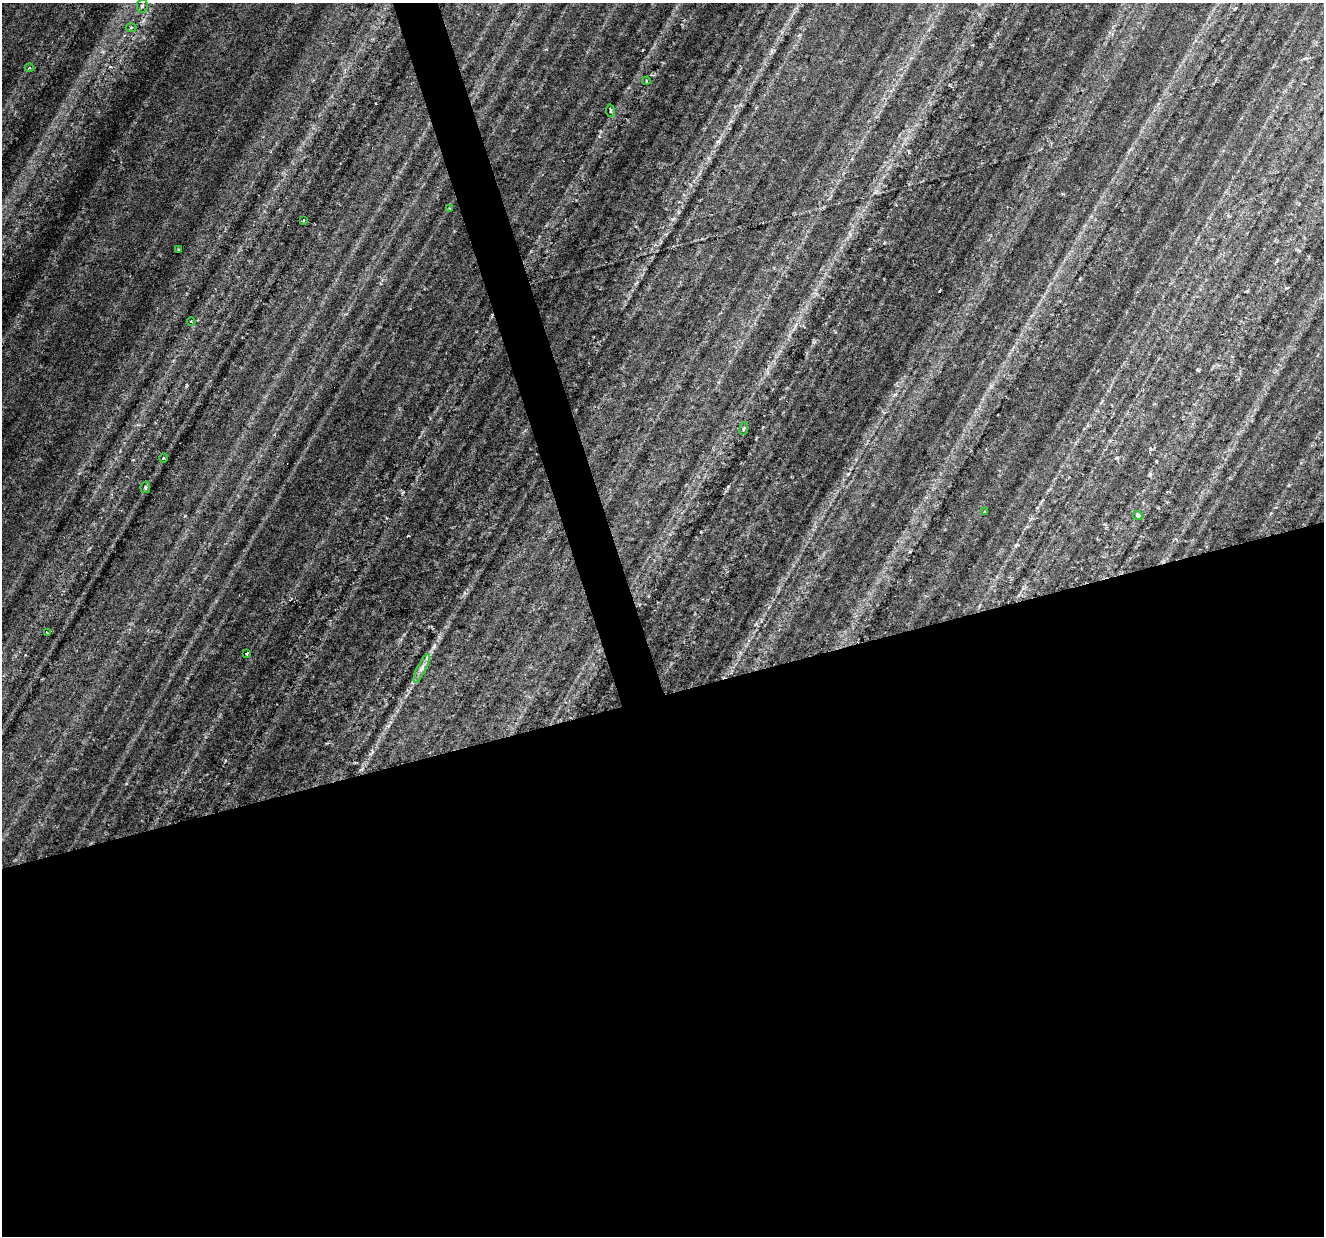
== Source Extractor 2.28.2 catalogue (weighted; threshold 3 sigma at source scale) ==
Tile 15 of 4 x 4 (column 3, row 4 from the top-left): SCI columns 2645-3966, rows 58-1291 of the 5293 x 5112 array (HDU 1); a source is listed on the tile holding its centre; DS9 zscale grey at full resolution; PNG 1326 x 1238 px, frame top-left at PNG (2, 3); each listed source drawn as its Kron ellipse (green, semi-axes under 4 px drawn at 4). Shown black and unused: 46% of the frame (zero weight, under 3 of 6 exposures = <1% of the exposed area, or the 3 px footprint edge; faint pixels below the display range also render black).
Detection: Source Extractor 2.28.2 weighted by HDU 2 'WHT'; one run over the whole footprint, this tile lists its part. Background 0.0394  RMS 0.0029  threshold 0.012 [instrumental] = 3 sigma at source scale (4.09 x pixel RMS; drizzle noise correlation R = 1.36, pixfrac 0.8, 0.0396/0.0396 arcsec/px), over >= 5 px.
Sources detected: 17; all 17 listed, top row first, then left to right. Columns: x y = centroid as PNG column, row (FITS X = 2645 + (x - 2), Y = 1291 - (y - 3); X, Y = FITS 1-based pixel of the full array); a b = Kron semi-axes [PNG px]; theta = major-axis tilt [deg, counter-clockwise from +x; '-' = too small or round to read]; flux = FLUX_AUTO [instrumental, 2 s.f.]
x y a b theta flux
142 6 7 5 79 0.71
131 27 5 3 - 0.32
29 68 4 3 - 0.23
646 81 4 3 - 0.21
610 111 6 3 -81 0.33
450 208 3 3 - 0.26
303 221 3 2 - 0.25
178 249 3 2 - 0.29
191 322 4 3 - 0.25
743 429 6 3 71 0.36
163 458 4 3 - 0.27
145 487 6 5 - 0.5
985 511 3 3 - 0.26
1138 515 5 4 - 0.64
47 633 3 2 - 0.31
247 653 3 2 - 0.42
422 668 16 4 64 1.4
Unlisted compact peaks at least as high as the median listed source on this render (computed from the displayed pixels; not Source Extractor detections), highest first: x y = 895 394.